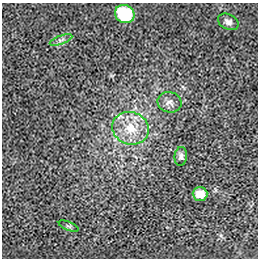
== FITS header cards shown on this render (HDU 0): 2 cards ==
NAXIS1  =                  256 / length of data axis 1
NAXIS2  =                  256 / length of data axis 2

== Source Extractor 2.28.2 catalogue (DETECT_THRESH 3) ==
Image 256 x 256 px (HDU 0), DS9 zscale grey, 1 PNG px = 1 image px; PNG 260 x 260 px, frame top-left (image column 1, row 256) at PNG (2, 3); each listed source drawn as its Kron ellipse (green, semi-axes under 4 px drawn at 4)
Background 2.47e-04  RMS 0.0034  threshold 0.0102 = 3 sigma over >= 5 px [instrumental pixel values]
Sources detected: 8; all 8 listed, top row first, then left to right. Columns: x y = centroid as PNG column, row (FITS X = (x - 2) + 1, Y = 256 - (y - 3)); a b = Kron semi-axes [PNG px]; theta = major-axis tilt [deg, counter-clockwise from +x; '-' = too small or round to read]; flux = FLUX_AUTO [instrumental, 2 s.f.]
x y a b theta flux
125 14 10 9 - 16
228 22 11 7 -27 0.93
61 40 12 4 20 0.63
170 102 12 10 -12 1.3
131 128 18 16 -20 5.5
181 156 9 6 84 0.74
200 194 7 7 - 2.3
69 226 10 4 -22 0.44